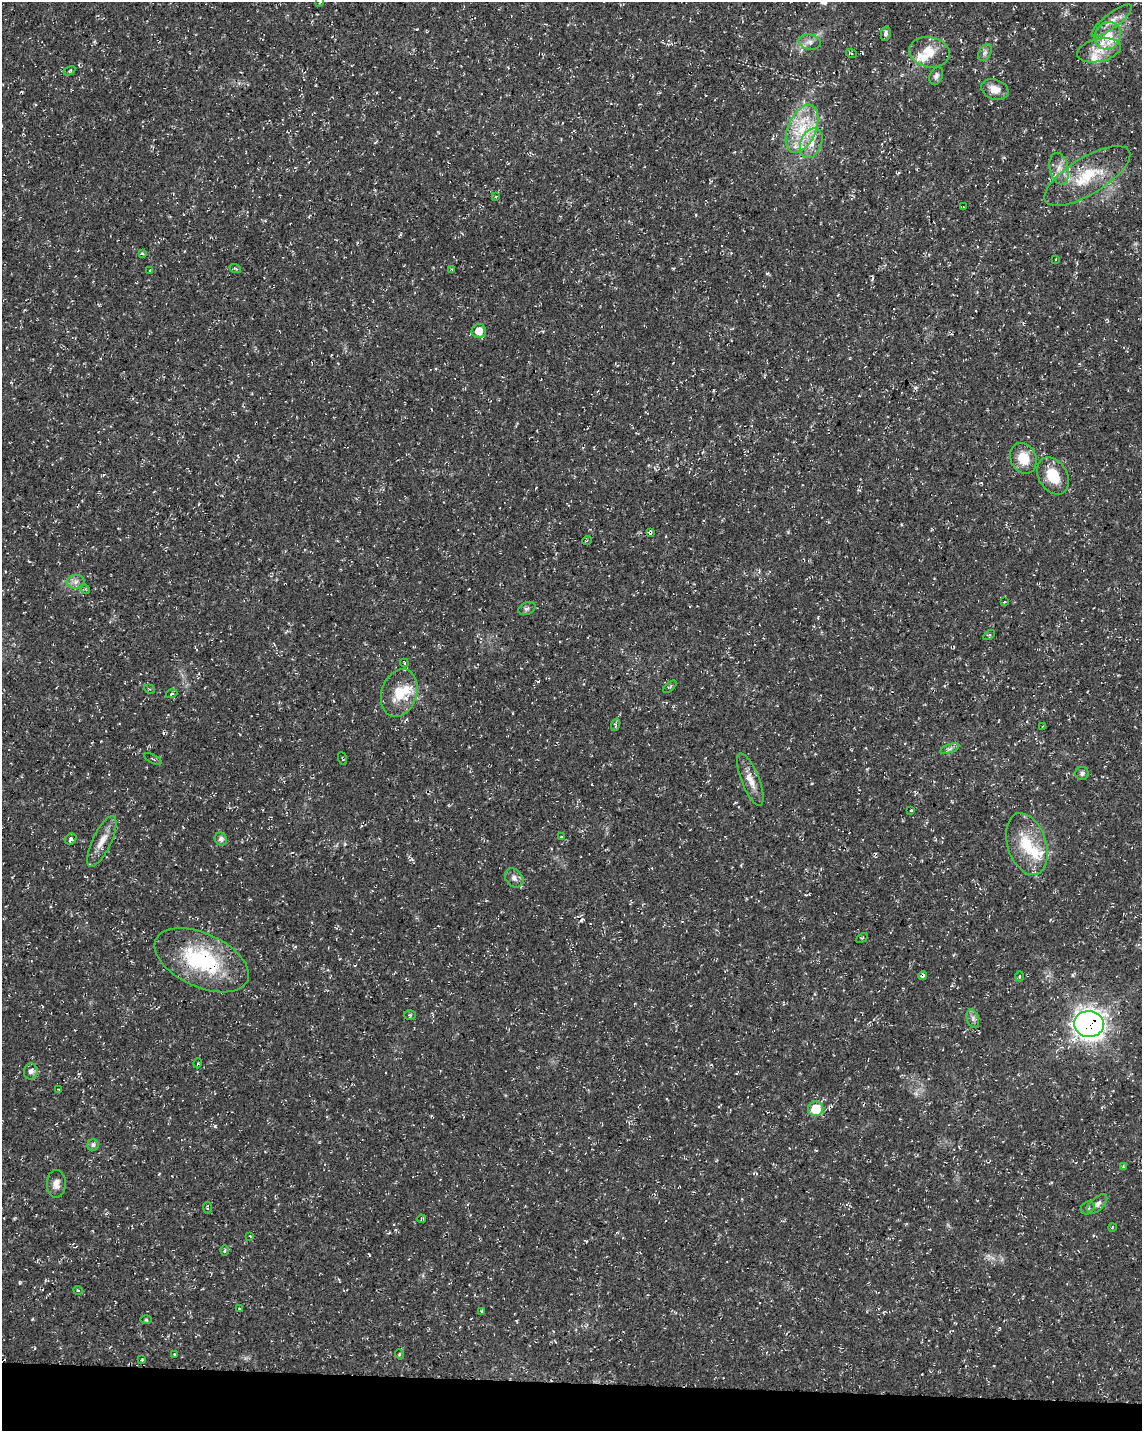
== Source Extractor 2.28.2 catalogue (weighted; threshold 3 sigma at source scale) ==
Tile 11 of 4 x 3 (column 3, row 3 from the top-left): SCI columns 2293-3432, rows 288-1716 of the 4576 x 4806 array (HDU 1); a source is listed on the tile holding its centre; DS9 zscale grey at full resolution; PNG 1144 x 1433 px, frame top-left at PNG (2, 2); each listed source drawn as its Kron ellipse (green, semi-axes under 4 px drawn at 4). Shown black and unused: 3% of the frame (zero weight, under 3 of 4 exposures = <1% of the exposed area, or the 3 px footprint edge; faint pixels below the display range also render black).
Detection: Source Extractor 2.28.2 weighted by HDU 2 'WHT'; one run over the whole footprint, this tile lists its part. Background 0.0136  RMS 0.0022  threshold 0.01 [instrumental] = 3 sigma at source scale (4.5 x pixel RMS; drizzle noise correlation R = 1.50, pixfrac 1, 0.0396/0.0396 arcsec/px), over >= 5 px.
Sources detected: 93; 6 cosmic-ray / hot-pixel residue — neither listed nor drawn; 7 inside a brighter listed object's ellipse — not listed separately; the other 80 listed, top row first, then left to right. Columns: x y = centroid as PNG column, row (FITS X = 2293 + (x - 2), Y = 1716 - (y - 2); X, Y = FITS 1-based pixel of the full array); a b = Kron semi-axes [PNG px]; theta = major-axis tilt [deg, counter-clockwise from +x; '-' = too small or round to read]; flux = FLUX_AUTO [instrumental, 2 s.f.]
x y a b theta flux
320 2 4 4 - 0.22
1112 21 25 7 37 2.2
886 33 7 5 80 0.57
1108 36 14 12 55 3.8
810 42 11 7 -9 1.2
1099 50 22 11 13 3.6
929 52 20 15 -10 4.5
851 53 5 3 - 0.22
985 53 9 6 63 0.65
69 71 6 3 32 0.27
936 76 9 6 64 0.7
995 89 14 10 -19 2.4
802 129 25 14 67 7.7
811 143 16 10 67 3
1059 169 16 9 -77 2.2
1087 176 49 18 31 9.9
496 196 4 2 - 0.16
963 207 4 2 - 0.21
142 254 4 3 - 0.25
1056 259 4 2 - 0.16
235 268 6 3 -19 0.27
452 269 3 3 - 0.19
150 270 3 3 - 0.25
479 331 7 7 - 2.4
1023 458 16 12 -66 4
1053 476 20 14 -59 5.2
650 532 4 3 - 0.71
587 540 5 3 - 0.19
76 582 9 7 3 0.92
85 589 5 3 - 0.24
1004 602 3 2 - 0.2
527 608 9 6 25 0.56
989 635 6 4 32 0.26
404 663 4 4 - 0.21
670 687 8 3 40 0.28
149 689 6 4 -21 0.29
399 693 24 17 72 5.7
172 694 6 3 19 0.29
615 725 6 4 72 0.43
1043 726 4 2 - 0.19
950 749 10 3 21 0.5
153 759 9 2 -29 0.25
342 759 7 2 -69 0.17
1082 773 6 6 - 0.59
750 780 28 9 -68 2.7
911 810 3 2 - 0.26
561 836 3 2 - 0.15
71 839 6 5 - 0.5
221 839 7 6 - 0.65
102 841 28 9 64 2.9
1027 844 32 19 -72 8.1
514 878 10 8 -48 1
862 938 6 3 29 0.2
202 960 50 26 -25 21
923 975 4 4 - 0.56
1019 976 5 3 - 0.25
410 1015 6 5 - 0.33
973 1019 9 6 -72 0.71
1089 1024 15 13 -6 180
198 1063 5 3 - 0.25
31 1071 8 7 - 1
59 1090 4 2 - 0.15
816 1109 7 7 - 5.5
93 1145 5 5 - 0.47
1123 1167 4 3 - 0.32
56 1184 14 9 89 1.5
1097 1204 12 6 44 1.1
207 1208 6 3 -88 0.27
1088 1208 7 6 - 0.52
421 1219 4 3 - 0.24
1112 1227 4 2 - 0.21
250 1236 2 2 - 0.15
224 1250 5 3 - 0.28
78 1290 4 3 - 0.2
240 1308 3 3 - 0.35
482 1311 3 3 - 0.21
146 1320 6 4 -1 0.24
174 1354 3 2 - 0.18
399 1354 5 3 - 0.2
142 1360 4 3 - 0.44
Overlapping masked pixels (flux is a lower limit): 5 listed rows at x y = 650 532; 399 693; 202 960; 923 975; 1089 1024
Isophote crosses this tile's border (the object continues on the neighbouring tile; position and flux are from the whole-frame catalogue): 1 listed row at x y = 320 2
Unlisted compact peaks at least as high as the median listed source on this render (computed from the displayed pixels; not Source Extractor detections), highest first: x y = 215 1126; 20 1283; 767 273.